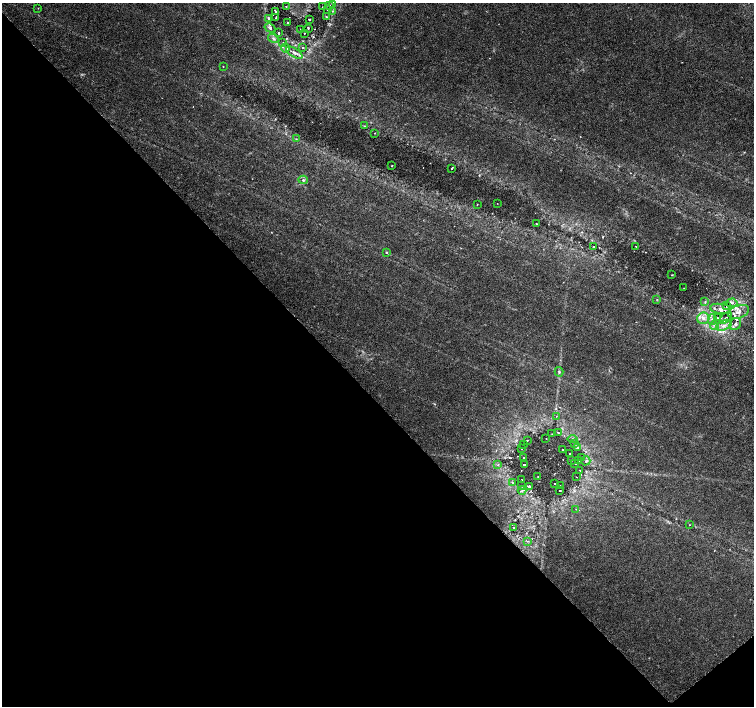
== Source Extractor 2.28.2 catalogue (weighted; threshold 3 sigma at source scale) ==
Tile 14 of 4 x 4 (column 2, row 4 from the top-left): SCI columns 1513-3015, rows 212-1618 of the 6022 x 5990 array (HDU 1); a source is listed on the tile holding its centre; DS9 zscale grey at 2 x 2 block average (1 PNG px = mean of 2 x 2 image px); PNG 756 x 708 px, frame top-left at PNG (2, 3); each listed source drawn as its Kron ellipse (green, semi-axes under 4 px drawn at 4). Shown black and unused: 45% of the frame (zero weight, under 3 of 6 exposures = <1% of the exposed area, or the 3 px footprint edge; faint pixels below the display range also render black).
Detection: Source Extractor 2.28.2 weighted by HDU 2 'WHT'; one run over the whole footprint, this tile lists its part. Background 0.0355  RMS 0.0022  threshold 0.00893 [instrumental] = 3 sigma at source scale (4.09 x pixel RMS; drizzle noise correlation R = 1.36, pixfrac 0.8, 0.0396/0.0396 arcsec/px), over >= 5 px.
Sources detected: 100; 1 cosmic-ray / hot-pixel residue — neither listed nor drawn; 12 inside a brighter listed object's ellipse — not listed separately; the other 87 listed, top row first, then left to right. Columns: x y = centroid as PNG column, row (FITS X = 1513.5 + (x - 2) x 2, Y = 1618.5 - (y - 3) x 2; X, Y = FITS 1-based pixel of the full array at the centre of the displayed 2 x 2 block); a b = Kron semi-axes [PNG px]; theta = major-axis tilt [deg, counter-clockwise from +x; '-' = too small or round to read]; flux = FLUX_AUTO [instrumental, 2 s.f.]
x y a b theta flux
333 4 4 2 - 0.43
329 5 3 2 - 0.22
286 6 2 2 - 0.27
322 7 2 2 - 0.19
38 8 2 2 - 0.2
328 10 2 2 - 0.4
275 11 2 2 - 0.32
332 11 3 2 - 0.37
326 17 2 2 - 0.4
269 18 4 3 - 0.62
276 18 3 2 - 0.39
309 19 2 2 - 0.49
288 23 3 2 - 0.43
270 28 6 4 -30 1
308 28 2 2 - 0.33
301 29 2 2 - 0.19
279 33 2 2 - 0.41
304 33 2 2 - 0.25
273 38 6 3 -31 0.86
283 43 2 2 - 0.28
285 48 4 4 - 0.85
303 48 3 2 - 0.36
294 53 9 4 -32 2
223 67 2 2 - 0.29
364 126 3 2 - 0.31
375 133 2 2 - 0.2
296 139 4 2 - 0.37
392 166 2 2 - 0.34
452 168 2 2 - 0.33
303 180 4 4 - 0.97
497 203 2 2 - 0.15
477 204 2 2 - 0.21
536 224 2 2 - 0.57
636 246 2 2 - 0.2
593 247 2 2 - 0.39
386 252 3 2 - 0.35
672 275 2 2 - 0.23
684 288 2 2 - 0.23
657 299 3 2 - 0.23
705 302 4 3 - 0.72
732 303 5 4 - 1.2
727 306 4 3 - 0.46
721 309 10 5 -8 2.6
738 312 11 6 19 3.5
703 318 6 5 - 2.6
717 318 3 2 - 0.37
726 318 7 3 43 0.86
712 319 5 3 - 0.92
735 324 6 5 - 1.6
714 325 4 3 - 1
724 325 8 5 25 2.7
559 372 5 3 - 0.65
556 416 2 2 - 0.16
558 432 3 2 - 0.27
552 434 2 2 - 0.2
546 438 2 2 - 0.17
573 439 5 3 - 0.58
527 440 2 2 - 0.23
524 444 2 2 - 0.24
575 444 3 2 - 0.4
578 448 3 2 - 0.27
521 449 2 2 - 0.39
563 449 2 2 - 0.38
570 453 2 2 - 0.46
523 457 2 2 - 0.37
582 457 2 2 - 0.28
572 460 3 2 - 0.42
578 460 3 2 - 0.72
586 461 4 3 - 0.56
575 463 2 2 - 0.98
498 465 3 2 - 0.45
524 465 2 2 - 0.66
579 470 2 2 - 0.21
538 477 2 2 - 0.19
576 477 2 2 - 0.16
522 480 2 2 - 0.44
512 482 3 2 - 0.25
555 483 2 2 - 0.44
560 485 2 2 - 0.2
522 486 3 2 - 0.33
529 487 3 3 - 0.99
522 490 4 2 - 0.39
560 491 2 2 - 0.65
576 509 2 2 - 0.3
689 525 2 2 - 0.18
514 527 2 2 - 0.26
528 541 3 2 - 0.35
Diffuse or blended objects may show on this block-average render without a row.